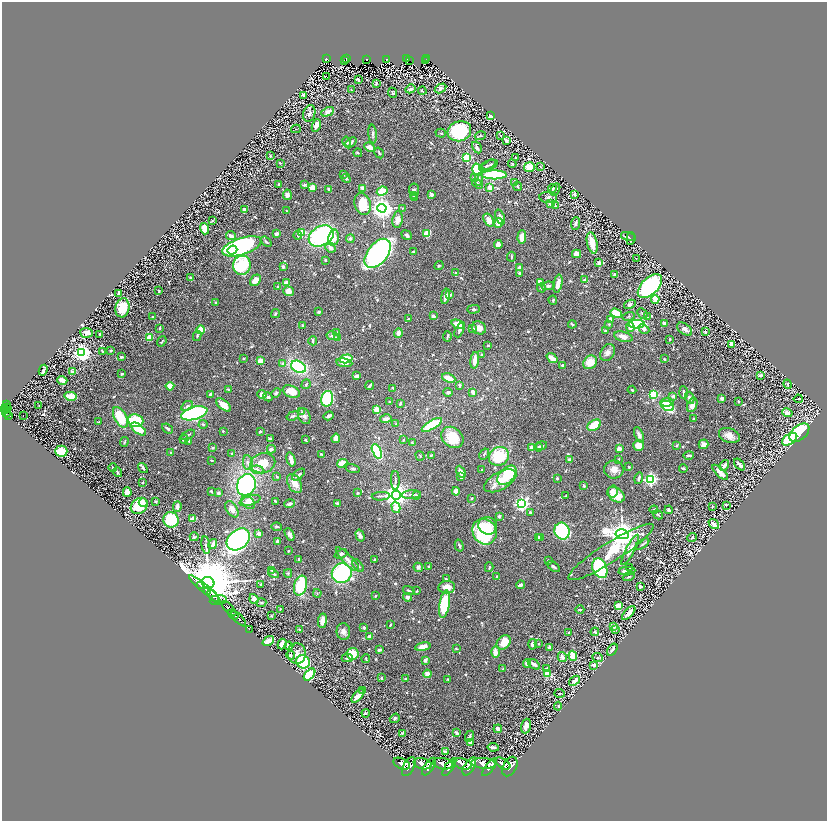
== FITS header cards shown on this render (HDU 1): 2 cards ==
NAXIS1  =                 1650
NAXIS2  =                 1637

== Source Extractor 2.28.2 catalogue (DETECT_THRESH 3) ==
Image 1650 x 1637 px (HDU 1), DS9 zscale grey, zoomed out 1/2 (1 PNG px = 2 x 2 image px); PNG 829 x 823 px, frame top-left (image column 2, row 1637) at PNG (2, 2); each listed source drawn as its Kron ellipse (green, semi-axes under 4 px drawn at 4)
Background 0.993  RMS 0.02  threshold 0.0588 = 3 sigma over >= 5 px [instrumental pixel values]
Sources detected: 853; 37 cannot appear on this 1/2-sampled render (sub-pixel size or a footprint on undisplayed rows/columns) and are neither listed nor drawn; of the other 816, the 500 brightest by FLUX_AUTO listed and drawn (316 fainter detections omitted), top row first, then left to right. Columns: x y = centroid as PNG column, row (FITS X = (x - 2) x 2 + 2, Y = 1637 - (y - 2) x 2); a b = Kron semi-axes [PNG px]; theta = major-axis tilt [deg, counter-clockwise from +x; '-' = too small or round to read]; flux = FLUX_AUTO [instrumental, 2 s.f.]
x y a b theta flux
427 58 2 2 - 110
326 59 3 2 - 180
346 59 3 2 - 120
366 59 3 2 - 140
387 59 3 2 - 170
407 59 3 2 - 130
344 60 2 1 - 29
425 60 2 1 - 22
409 61 2 1 - 4.2
326 77 3 2 - 3.8
358 79 3 2 - 7.5
376 84 4 2 - 8
440 88 6 4 30 16
410 89 5 3 - 13
351 90 2 2 - 5.6
422 91 4 3 - 4.5
392 93 5 2 - 5.2
303 95 2 2 - 30
328 112 7 4 26 20
309 113 8 6 74 13
491 116 3 3 - 21
316 125 6 3 69 29
296 129 5 3 - 3.5
459 131 12 10 17 340
441 133 5 3 - 4.5
373 134 9 3 -86 9
480 136 5 3 - 3.8
501 136 3 2 - 3.6
506 141 3 3 - 19
347 142 5 3 - 15
351 143 6 3 42 13
369 147 6 4 -24 29
477 147 6 3 -61 10
358 153 4 3 - 5
379 153 6 3 -58 4.6
270 156 4 3 - 4
467 157 3 3 - 300
515 158 3 3 - 5.1
280 163 3 3 - 4.5
512 164 4 3 - 5.5
487 165 9 3 27 8.7
490 165 8 3 21 7.1
529 167 5 4 - 60
540 167 3 3 - 4.3
477 169 6 5 - 190
343 174 4 3 - 9.6
494 175 13 4 0 370
474 177 4 3 - 6.8
346 178 5 3 - 7.1
479 179 6 4 83 13
515 183 4 3 - 7
279 184 2 2 - 4.5
477 184 6 4 -33 10
305 185 4 2 - 7.4
312 187 3 3 - 39
490 187 2 2 - 77
518 187 4 3 - 5.1
362 188 3 3 - 23
553 188 4 3 - 14
329 189 3 2 - 11
414 190 6 5 - 12
555 190 6 3 60 4.8
382 191 5 4 - 87
431 194 4 3 - 7.5
575 194 3 2 - 12
287 195 5 4 - 13
413 195 4 3 - 4.4
415 197 4 3 - 5.9
548 197 9 5 -4 16
551 203 3 2 - 110
363 204 11 8 -76 110
556 206 4 3 - 4.2
382 208 4 4 - 3600
402 208 2 2 - 6.2
245 210 4 3 - 24
286 211 3 2 - 3.9
500 217 8 4 -70 20
398 220 8 5 82 28
489 220 7 4 -57 33
212 221 3 3 - 3.6
499 223 5 4 - 50
575 224 6 4 84 7
204 229 6 3 -72 88
302 233 3 3 - 120
427 233 4 4 - 73
276 234 3 3 - 14
298 235 4 3 - 4.7
407 235 5 3 - 7.9
231 236 5 3 - 16
321 236 13 9 30 510
522 237 7 3 87 53
629 237 8 2 -16 10
333 238 8 5 78 44
350 239 4 4 - 7.7
631 239 6 2 83 6.1
266 242 6 2 -38 6.8
592 243 11 5 -77 60
498 245 4 4 - 24
242 246 20 8 18 1000
330 248 5 4 - 14
232 250 5 3 - 86
413 251 3 2 - 4.5
378 253 17 10 52 1800
576 254 4 4 - 41
511 257 5 2 - 5.5
636 258 2 2 - 7.5
325 260 3 3 - 5.5
599 263 2 2 - 51
242 265 9 9 - 230
283 266 4 4 - 9.4
439 266 4 3 - 4.9
519 268 4 4 - 15
455 273 3 2 - 3.7
519 273 3 3 - 4.6
614 274 3 3 - 4.2
190 278 3 3 - 6.1
255 280 6 4 47 34
584 280 3 3 - 13
286 283 4 4 - 35
540 283 3 2 - 100
558 284 9 4 78 33
548 286 7 4 9 10
650 286 15 8 44 500
278 287 4 2 - 4.5
541 288 4 3 - 5.7
159 291 3 2 - 4.1
288 291 5 5 - 37
118 293 4 2 - 9.1
450 295 3 2 - 11
445 296 8 3 80 25
655 299 4 4 - 39
553 300 4 3 - 4.3
215 302 4 3 - 4
630 304 6 4 22 11
122 308 10 7 77 100
473 309 6 3 1 6.8
319 312 3 2 - 6.9
616 313 6 4 -20 60
642 313 6 3 -48 4.5
275 314 4 3 - 5.1
433 316 3 3 - 14
628 316 6 3 15 4.5
153 317 3 2 - 11
647 317 4 3 - 5
409 319 3 3 - 6.5
610 319 3 3 - 24
664 323 3 3 - 13
458 324 7 4 -22 57
572 324 4 3 - 5.2
609 324 3 3 - 4.7
637 324 8 4 2 460
303 325 4 3 - 4.1
630 327 5 3 - 35
159 328 3 2 - 4.9
479 328 7 6 - 34
473 329 3 2 - 11
644 329 6 3 -27 21
685 329 8 5 -36 18
201 330 4 4 - 66
459 330 7 3 64 9.9
605 331 3 2 - 5.7
705 332 3 2 - 5
86 333 6 5 - 26
336 333 3 3 - 7.4
398 333 4 3 - 23
100 335 3 2 - 6.7
197 336 5 3 - 4.9
333 336 6 3 -11 14
447 336 5 2 - 4.9
623 337 9 5 -14 22
149 338 3 3 - 55
338 338 4 3 - 23
670 339 3 2 - 4.7
162 341 5 2 - 4
313 341 5 2 - 6.3
732 344 4 3 - 25
488 345 3 2 - 4.9
111 350 3 3 - 4.9
82 352 4 4 - 2400
102 352 3 2 - 5.5
608 352 9 6 61 19
482 355 4 3 - 5.3
121 357 3 2 - 8.4
244 358 3 2 - 3.9
552 358 6 3 -36 40
346 359 6 3 14 120
664 359 2 2 - 5.9
475 360 8 4 82 38
260 361 3 3 - 36
590 362 7 6 - 58
344 363 8 3 -9 25
282 364 4 3 - 7.6
562 366 3 3 - 12
298 367 8 5 -28 390
43 370 5 2 - 7.8
72 372 3 3 - 15
122 374 3 2 - 8.4
760 375 3 2 - 9.8
357 376 3 3 - 24
449 378 7 3 -21 54
62 380 5 3 - 47
306 384 5 3 - 4.4
788 384 5 3 - 6.2
460 385 3 2 - 12
170 386 4 4 - 35
370 386 5 2 - 10
393 388 3 2 - 9
229 389 4 3 - 6.1
632 390 4 3 - 6.3
291 392 9 5 -22 52
448 392 5 3 - 7.7
473 392 4 3 - 23
276 393 5 3 - 5.9
683 393 6 2 -88 7.7
210 394 4 2 - 7.9
262 394 4 4 - 17
654 395 4 3 - 200
70 396 6 3 -12 71
673 396 4 3 - 11
268 397 5 3 - 7.1
690 398 6 4 -74 12
722 398 3 3 - 18
327 399 8 6 76 210
798 399 4 2 - 4.1
738 401 3 3 - 4.7
389 402 2 2 - 4.6
667 402 7 4 5 37
400 404 4 3 - 7.4
7 405 3 2 - 90
39 405 2 2 - 4.2
223 405 9 4 -40 50
692 405 7 4 67 23
187 406 6 4 33 9.6
668 406 7 4 -25 140
7 408 4 2 - 460
6 409 4 2 - 330
3 410 3 2 - 760
377 410 3 3 - 140
302 412 4 3 - 4.4
6 413 4 2 - 360
194 413 13 6 15 650
787 413 5 3 - 27
8 415 3 2 - 400
23 415 2 1 - 33
293 416 6 3 20 7.4
304 416 8 6 -66 14
329 416 5 2 - 14
120 417 11 6 -61 140
386 419 6 3 15 11
694 419 3 2 - 5.5
136 421 7 6 - 150
99 422 3 2 - 5.6
203 424 5 3 - 5.1
396 424 2 2 - 6.5
432 425 11 4 31 190
594 425 7 5 34 87
138 429 9 4 -35 90
167 429 6 3 -40 7.5
223 431 2 2 - 4.8
260 431 2 2 - 9.2
799 433 11 7 40 510
188 435 7 2 27 6.7
639 435 8 4 -68 14
729 436 11 7 -21 34
452 437 12 9 -40 91
336 438 5 3 - 28
184 439 4 3 - 13
270 439 3 2 - 16
790 439 8 5 33 240
305 440 2 2 - 5.6
403 440 3 2 - 6.7
189 441 3 2 - 4.2
124 442 5 2 - 5
412 443 3 2 - 4.1
704 444 5 4 - 16
638 445 5 5 - 49
676 445 3 3 - 4.3
541 446 6 3 17 6.7
539 447 4 4 - 5.5
213 448 2 2 - 8.4
532 448 2 2 - 68
271 449 4 4 - 11
619 449 4 3 - 32
61 451 6 5 - 99
377 451 8 4 -66 190
171 453 3 3 - 5.8
232 454 4 2 - 4.7
321 454 3 2 - 4.2
484 454 6 2 59 3.6
431 455 3 2 - 5.8
689 455 5 2 - 9.2
420 456 5 3 - 3.6
499 456 10 9 - 180
291 459 7 3 -74 26
570 459 3 3 - 11
212 460 4 2 - 4.7
619 460 3 2 - 4.1
248 463 7 4 -82 13
263 463 12 10 14 85
342 463 5 4 - 53
724 465 6 3 62 15
740 465 7 2 -47 14
629 467 2 2 - 7.8
113 468 4 2 - 9
143 468 5 3 - 8.1
353 468 7 4 -15 7.3
683 468 4 2 - 7.3
614 469 10 9 - 33
257 470 6 4 -6 12
482 470 2 2 - 4.1
117 472 5 3 - 4.5
461 472 6 3 -62 30
720 472 10 3 -43 42
298 475 7 3 41 12
507 475 11 7 47 230
277 477 2 2 - 5.8
460 477 3 2 - 8.2
557 478 2 2 - 6.2
639 478 6 3 75 10
650 479 4 3 - 750
395 480 9 3 -90 7.2
500 481 18 9 29 53
142 482 2 2 - 5.4
294 483 10 6 -62 45
246 485 11 9 68 640
584 486 3 2 - 7.9
211 491 3 2 - 6.1
456 491 4 3 - 45
127 492 5 4 - 34
613 492 6 5 - 28
218 493 3 3 - 9.6
358 493 4 3 - 4.4
411 494 10 2 4 7.8
396 495 4 4 - 5100
416 495 2 2 - 9.3
616 495 9 6 -35 61
381 496 9 2 3 6.3
566 496 4 2 - 3.6
472 498 2 2 - 7.5
250 500 10 5 16 30
156 501 3 2 - 5.5
276 501 4 2 - 4.3
248 502 7 5 -41 29
143 503 4 2 - 14
290 504 5 3 - 16
337 504 3 3 - 8.1
522 504 4 4 - 900
726 505 3 3 - 3.8
139 506 9 7 38 140
712 506 4 3 - 4.3
177 507 5 3 - 20
396 507 6 4 -75 48
232 509 9 5 -58 20
654 510 4 3 - 4
669 510 4 3 - 13
530 512 2 2 - 5
658 515 5 3 - 4.7
499 516 3 3 - 7.6
193 519 4 4 - 19
171 520 8 7 - 200
714 524 6 3 -41 36
488 526 9 8 - 44
277 527 5 3 - 5.7
562 531 8 7 - 560
484 532 13 11 -59 280
259 534 3 2 - 23
290 534 6 3 -61 20
622 534 7 4 -10 6300
360 536 6 4 -74 15
194 537 4 4 - 6.1
538 537 3 2 - 16
541 538 3 2 - 6.3
692 538 4 4 - 7.2
238 539 13 9 39 1200
278 541 3 3 - 24
213 544 5 3 - 9.1
642 544 8 2 35 4.7
206 545 9 3 -82 6.6
459 545 6 3 -74 6.8
630 550 17 4 62 37
288 551 2 2 - 5.2
611 552 50 9 32 210
341 554 7 4 23 13
347 559 16 5 -46 27
299 560 4 3 - 8.3
374 560 3 3 - 4.7
548 560 4 2 - 4.2
358 566 7 3 -53 8.7
428 566 2 2 - 4.7
418 567 5 4 - 8.4
489 567 5 3 - 4.8
553 567 7 2 -38 7.5
630 567 3 2 - 3.6
600 568 10 7 -67 360
272 570 4 3 - 5.2
627 571 8 3 4 19
288 573 4 3 - 5.6
342 573 10 9 - 470
273 574 6 3 -30 7.7
497 576 2 2 - 6
629 577 6 3 21 4.6
446 579 3 2 - 5.9
208 583 6 5 - 48000
261 584 4 3 - 5.4
200 585 3 2 - 840
520 585 4 2 - 23
301 586 10 6 73 200
640 586 3 2 - 8.3
447 587 8 6 7 35
205 589 20 3 -41 6400
409 590 6 2 -16 6.4
417 591 3 2 - 5.1
208 592 2 2 - 1100
317 593 4 3 - 4
213 596 7 3 -57 4800
375 596 3 3 - 5.9
407 597 4 4 - 11
254 599 5 4 - 31
218 600 8 5 7 2000
261 603 5 4 - 8.4
444 604 14 5 81 210
618 606 4 3 - 58
229 609 9 3 -47 270
280 609 2 2 - 4.1
580 610 4 2 - 3.6
629 613 8 3 45 26
233 614 6 2 -38 2200
271 616 3 2 - 3.7
239 619 9 2 -46 2100
322 621 7 4 83 24
390 625 3 2 - 5
613 626 2 2 - 20
364 628 2 2 - 28
249 629 2 1 - 51
299 629 3 3 - 3.5
615 630 4 3 - 3.9
343 632 8 7 - 20
595 632 4 3 - 6.6
569 633 3 3 - 7.6
369 636 4 3 - 14
268 641 6 3 37 38
504 642 8 6 45 64
282 644 5 3 - 43
532 644 5 3 - 10
538 644 2 2 - 5.2
289 646 4 3 - 19
423 647 8 4 9 33
550 647 3 2 - 20
456 648 4 2 - 4.5
379 650 4 3 - 9.8
612 650 7 3 57 16
495 652 6 4 -89 31
297 654 10 9 - 28
353 654 6 6 - 93
290 655 4 3 - 8.4
573 656 5 4 - 42
562 657 5 3 - 21
347 658 5 3 - 7.5
366 658 4 2 - 4.7
598 658 5 4 - 5.9
425 660 3 3 - 15
303 662 7 6 - 240
527 663 4 3 - 15
534 664 7 3 -36 14
594 665 2 2 - 24
547 668 3 3 - 15
503 669 3 2 - 4.5
427 674 4 3 - 26
547 674 4 3 - 47
310 675 7 3 47 210
381 678 3 3 - 6.3
405 679 3 2 - 6.5
448 679 3 2 - 4.5
574 681 6 3 37 26
362 691 3 3 - 3.5
560 693 5 3 - 5.3
358 696 8 3 50 40
558 706 4 3 - 4.2
366 713 4 2 - 5
395 718 5 3 - 6.4
526 726 7 4 73 23
498 729 4 3 - 18
402 733 4 3 - 4
457 733 4 2 - 8.3
469 736 6 3 64 7.6
471 743 4 3 - 46
493 747 5 2 - 11
445 752 3 2 - 16
483 763 12 5 -4 8100
402 764 9 5 -24 8000
422 764 9 5 -16 8200
443 764 10 5 -12 8000
463 764 9 5 -16 8900
503 764 8 4 -32 6200
469 766 10 5 59 7800
409 767 10 5 62 8900
429 767 10 5 56 9200
449 767 10 4 54 7200
489 767 10 3 52 6600
510 767 10 6 62 9400
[316 fainter detections neither listed nor drawn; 37 sub-pixel or undisplayed-footprint detections neither listed nor drawn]